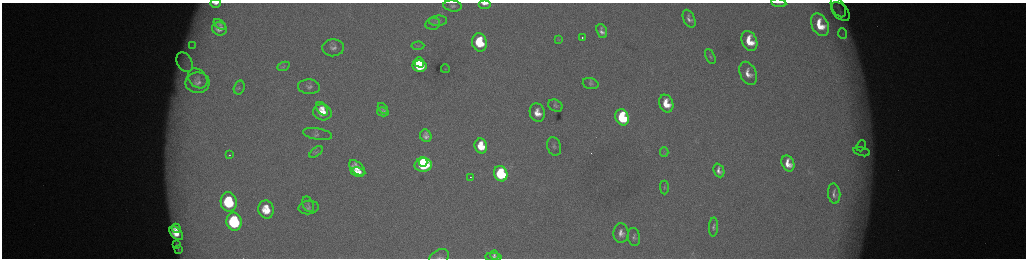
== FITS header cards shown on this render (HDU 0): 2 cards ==
NAXIS1  =                 2048 /fastest changing axis
NAXIS2  =                  512 /next to fastest changing axis

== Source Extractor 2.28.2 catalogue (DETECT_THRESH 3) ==
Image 2048 x 512 px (HDU 0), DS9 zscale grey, zoomed out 1/2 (1 PNG px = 2 x 2 image px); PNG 1028 x 260 px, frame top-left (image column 1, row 511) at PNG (2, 3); each listed source drawn as its Kron ellipse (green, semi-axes under 4 px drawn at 4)
Background 179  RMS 2.1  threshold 6.4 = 3 sigma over >= 5 px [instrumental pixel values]
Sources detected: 81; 6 cannot appear on this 1/2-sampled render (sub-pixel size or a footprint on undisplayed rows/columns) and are neither listed nor drawn; the other 75 listed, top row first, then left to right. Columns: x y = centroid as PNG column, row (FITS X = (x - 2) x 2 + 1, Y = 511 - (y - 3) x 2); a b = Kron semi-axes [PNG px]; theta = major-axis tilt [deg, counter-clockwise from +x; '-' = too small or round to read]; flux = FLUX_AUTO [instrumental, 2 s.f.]
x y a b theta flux
216 3 5 2 - 1500
485 3 6 3 0 3900
779 3 7 3 -10 670
453 6 9 5 -7 1500
838 7 11 6 -62 2100
840 12 11 7 -46 2500
689 19 9 5 -66 2300
438 21 9 5 6 1700
433 24 7 6 - 1300
220 25 7 4 -38 1300
820 25 12 8 -62 12000
219 29 7 6 - 2800
602 31 7 5 -67 2400
843 34 5 4 - 770
582 37 2 2 - 1800
559 40 4 2 - 390
749 41 10 7 -65 12000
479 42 9 7 -77 23000
193 45 4 2 - 500
418 46 6 4 5 700
333 48 11 8 4 2800
710 56 8 4 -63 860
185 62 10 7 -59 3700
419 62 5 5 - 11000
283 66 6 4 25 690
420 66 7 5 -8 23000
445 69 4 3 - 300
748 73 12 8 -65 4700
198 78 11 8 -49 2800
198 83 12 10 0 3400
591 84 8 5 -16 1100
309 87 11 7 -4 2300
239 88 7 5 73 1100
666 104 9 7 -68 9600
555 106 7 5 -26 1100
383 108 6 4 -49 640
322 109 8 5 -55 3600
322 112 9 8 - 9000
383 112 6 4 -15 1400
537 113 9 7 -73 5700
622 117 8 6 -69 39000
317 134 15 5 -10 1700
426 136 6 5 - 2200
481 146 7 6 - 11000
554 146 9 6 -73 1600
861 146 6 2 68 590
316 152 8 3 39 730
664 152 4 3 - 520
862 152 8 3 -14 1000
230 155 2 1 - 510
423 162 5 3 - 14000
788 163 8 6 -66 6200
423 165 8 7 - 48000
357 168 9 5 -42 5600
719 170 7 5 -68 2500
358 172 7 4 -9 5300
501 174 8 6 -72 49000
470 177 2 1 - 320
664 187 7 3 -89 560
834 194 10 6 -84 2000
229 202 10 8 -79 35000
308 204 8 5 -69 1200
309 207 10 7 5 1700
266 209 9 7 -77 11000
234 222 9 7 -78 59000
714 227 9 4 87 1300
176 228 5 3 - 2200
176 233 8 5 -47 6300
621 233 10 7 88 3600
634 237 9 6 -80 1400
177 245 3 1 - 260
178 249 3 1 - 150
494 255 4 3 - 970
439 257 11 7 30 1700
493 257 8 3 -4 1600
At the frame edge (FLAGS 8, measured only in part): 4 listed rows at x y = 216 3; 485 3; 779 3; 439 257
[6 sub-pixel or undisplayed-footprint detections neither listed nor drawn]